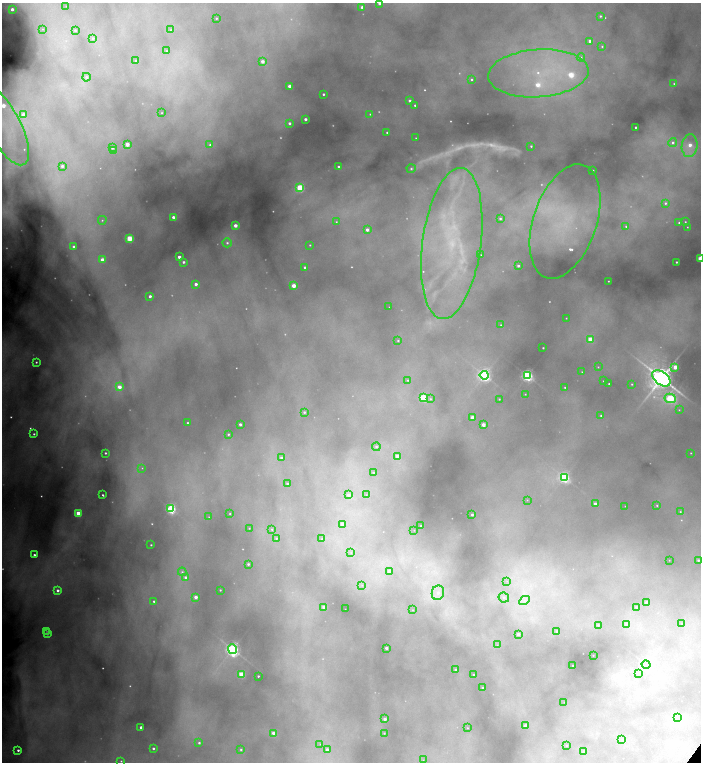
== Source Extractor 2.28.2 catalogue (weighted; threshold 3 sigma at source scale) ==
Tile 11 of 4 x 4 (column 3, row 3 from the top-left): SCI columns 3098-4495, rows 1521-3039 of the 6054 x 6077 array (HDU 1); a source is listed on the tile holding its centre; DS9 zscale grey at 2 x 2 block average (1 PNG px = mean of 2 x 2 image px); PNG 703 x 764 px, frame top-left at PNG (2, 3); each listed source drawn as its Kron ellipse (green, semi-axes under 4 px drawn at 4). Shown black and unused: <1% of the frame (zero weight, under 4 of 8 exposures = <1% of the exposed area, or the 3 px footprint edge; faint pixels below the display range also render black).
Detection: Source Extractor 2.28.2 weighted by HDU 2 'WHT'; one run over the whole footprint, this tile lists its part. Background 0.434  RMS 0.013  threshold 0.052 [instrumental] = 3 sigma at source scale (4.09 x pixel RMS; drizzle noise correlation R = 1.36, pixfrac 0.8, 0.05/0.05 arcsec/px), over >= 5 px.
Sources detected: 288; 84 too faint to see at this stretch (2 x 2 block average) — neither listed nor drawn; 7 inside a brighter listed object's ellipse — not listed separately; the other 197 listed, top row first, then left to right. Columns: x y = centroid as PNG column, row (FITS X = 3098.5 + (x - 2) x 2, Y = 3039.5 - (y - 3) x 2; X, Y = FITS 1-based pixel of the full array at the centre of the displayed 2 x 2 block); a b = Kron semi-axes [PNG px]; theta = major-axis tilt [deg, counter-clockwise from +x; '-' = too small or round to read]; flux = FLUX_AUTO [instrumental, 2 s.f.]
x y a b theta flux
379 3 2 2 - 8.3
66 6 3 2 - 1.5
362 7 2 2 - 13
12 9 2 2 - 22
600 16 3 3 - 6
216 18 2 2 - 3.2
43 29 4 4 - 4.8
75 30 3 2 - 5.9
171 30 3 3 - 3.7
93 38 4 3 - 6.2
590 41 2 2 - 25
602 46 3 3 - 3.5
166 51 2 2 - 1.6
581 57 4 4 - 5.4
136 61 2 2 - 2.6
262 61 2 2 - 28
538 73 50 24 4 330
86 77 4 4 - 10
471 79 3 3 - 4.7
674 84 3 3 - 4.9
290 86 2 2 - 48
323 94 2 2 - 7.5
410 101 2 2 - 13
415 105 2 2 - 7.4
162 113 2 2 - 2.1
370 114 3 3 - 3.9
23 115 3 3 - 28
305 119 2 2 - 21
289 123 2 2 - 13
4 126 43 16 -63 130
635 127 2 2 - 6
387 132 2 2 - 3.9
416 138 2 2 - 2.1
673 142 4 4 - 12
127 144 2 2 - 52
210 145 4 4 - 6.9
531 146 2 2 - 4.5
690 146 11 8 83 60
112 148 2 2 - 14
114 151 3 3 - 3.2
62 166 3 3 - 14
338 167 2 2 - 8
411 169 4 4 - 7.9
593 170 2 2 - 4.5
300 188 3 3 - 240
665 203 4 3 - 7.2
173 217 2 2 - 24
500 219 3 2 - 7.2
102 220 4 4 - 5.5
565 221 59 31 71 320
336 222 3 3 - 4.1
685 222 3 3 - 3.9
679 223 3 3 - 5.7
235 225 2 2 - 39
626 226 2 2 - 3.3
687 227 2 2 - 2.5
367 230 2 2 - 24
129 239 3 3 - 170
227 243 4 4 - 11
452 243 76 29 82 610
310 245 2 2 - 3.2
74 247 3 3 - 18
481 255 2 2 - 1.5
179 257 2 2 - 28
700 259 2 2 - 130
102 260 3 2 - 57
183 262 2 2 - 9.4
676 262 2 2 - 5.6
518 266 2 2 - 9.4
305 267 2 2 - 10
608 281 2 2 - 2.7
196 284 2 2 - 17
294 286 2 2 - 66
150 296 2 2 - 16
389 307 2 2 - 1.2
566 318 2 2 - 2
501 325 2 2 - 3.2
590 339 3 3 - 88
398 341 2 2 - 4
543 348 2 2 - 3.9
36 362 2 2 - 4.5
598 367 2 2 - 2.3
675 367 4 3 - 48
582 372 2 2 - 1.7
484 375 4 4 - 1000
527 376 4 3 - 820
661 378 10 6 -39 5300
408 380 3 3 - 3.6
603 381 2 2 - 1.7
609 384 2 2 - 5.8
632 384 2 2 - 2.9
119 387 3 3 - 46
565 387 2 2 - 2.6
525 394 2 2 - 2
423 398 3 3 - 230
670 398 5 4 - 350
430 399 4 4 - 5.4
499 399 2 2 - 2.9
679 410 2 2 - 2.1
304 412 3 3 - 6.5
601 416 2 2 - 5.4
472 417 2 2 - 27
187 423 2 2 - 3.8
240 424 2 2 - 15
483 425 2 2 - 40
34 434 2 2 - 6
228 434 2 2 - 4.6
376 447 4 4 - 9.1
105 453 2 2 - 6.3
691 453 2 2 - 2.1
397 456 3 3 - 42
281 458 3 3 - 13
142 468 3 3 - 3.8
373 473 3 3 - 6.2
564 477 4 3 - 650
287 484 2 2 - 4.6
103 495 3 2 - 4.5
348 495 3 3 - 17
366 495 3 3 - 2.2
527 500 2 2 - 1.3
595 504 2 2 - 18
657 505 3 2 - 2.8
625 506 2 2 - 1.3
171 509 3 3 - 490
680 512 2 2 - 2.6
78 513 3 3 - 95
230 514 2 2 - 3
472 515 2 2 - 7.7
209 517 2 2 - 1.6
342 524 3 3 - 32
421 526 2 2 - 2.5
249 528 2 2 - 2.1
272 529 3 3 - 4.1
414 530 2 2 - 0.97
276 538 4 4 - 6.1
322 539 4 4 - 5.3
151 545 2 2 - 4.4
351 553 3 3 - 3.5
34 555 2 2 - 10
669 560 2 2 - 1.1
698 560 2 2 - 5.5
248 564 2 2 - 6.9
389 571 2 2 - 20
182 572 4 4 - 7.2
186 577 3 3 - 14
507 581 3 2 - 2.6
362 585 3 3 - 3.7
58 590 2 2 - 20
220 590 2 2 - 3.8
438 593 7 6 - 22
196 597 2 2 - 35
504 597 5 5 - 12
525 600 5 4 - 9
154 601 2 2 - 5.6
647 602 2 2 - 21
324 607 2 2 - 61
636 607 3 3 - 5.5
345 609 2 2 - 1.1
413 610 2 2 - 1.6
627 624 4 3 - 21
682 624 3 2 - 1.6
598 625 3 3 - 4.1
46 631 3 2 - 1.8
556 631 2 2 - 4.6
47 634 2 2 - 6.7
518 634 3 2 - 11
497 645 2 2 - 0.94
386 648 2 2 - 20
232 649 5 4 - 1300
593 655 2 2 - 1.2
573 665 2 2 - 2.6
646 665 4 4 - 1200
455 670 2 2 - 6.8
241 674 3 3 - 130
638 674 4 3 - 3.6
473 675 2 2 - 4.2
258 676 2 2 - 4.9
482 688 2 2 - 4
564 702 2 2 - 0.67
677 718 3 3 - 28
385 719 2 2 - 21
525 726 2 2 - 22
141 727 2 2 - 16
467 728 2 2 - 2.3
273 733 2 2 - 33
384 733 2 2 - 2.5
622 740 3 2 - 2.1
199 743 2 2 - 6.1
320 744 3 3 - 2
566 745 2 2 - 1.4
153 748 2 2 - 9.4
327 749 3 3 - 13
18 750 2 2 - 12
241 750 3 3 - 5.3
583 752 3 2 - 6
423 760 3 2 - 2
121 761 2 2 - 3.4
Isophote crosses this tile's border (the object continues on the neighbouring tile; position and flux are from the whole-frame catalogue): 3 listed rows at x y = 379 3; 4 126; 700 259
Diffuse or blended objects may show on this block-average render without a row.